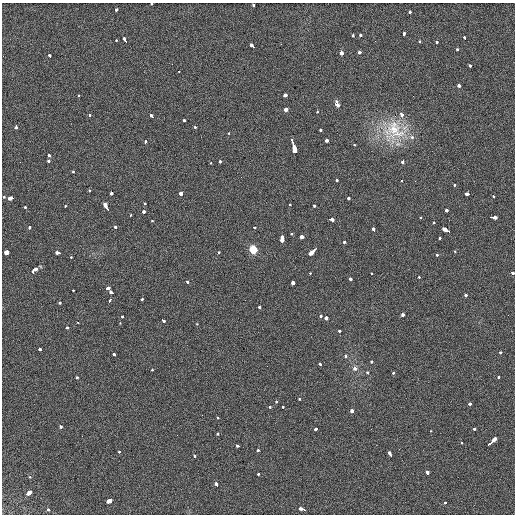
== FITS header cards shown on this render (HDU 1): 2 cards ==
NAXIS1  =                  513 / length of data axis 1
NAXIS2  =                  512 / length of data axis 2

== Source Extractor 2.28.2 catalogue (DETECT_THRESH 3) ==
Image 513 x 512 px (HDU 1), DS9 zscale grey, 1 PNG px = 1 image px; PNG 517 x 516 px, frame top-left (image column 1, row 512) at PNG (2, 3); no overlay
Background 19.8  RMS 5.7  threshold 17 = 3 sigma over >= 5 px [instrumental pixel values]
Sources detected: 158; all 158 listed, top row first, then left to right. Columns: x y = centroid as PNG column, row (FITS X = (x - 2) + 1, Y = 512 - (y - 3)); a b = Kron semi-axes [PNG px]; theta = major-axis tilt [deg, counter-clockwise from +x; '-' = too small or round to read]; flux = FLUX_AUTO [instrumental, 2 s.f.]
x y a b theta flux
152 4 3 2 - 1400
254 5 3 3 - 1600
116 10 4 3 - 1900
410 12 3 3 - 1800
403 34 4 3 - 4400
353 35 3 3 - 3400
360 36 3 3 - 2300
464 38 3 3 - 2100
116 40 3 3 - 1100
125 41 4 3 - 8900
419 42 3 3 - 2000
437 42 3 3 - 1500
252 45 5 3 - 4100
457 49 3 3 - 1800
360 52 4 3 - 3200
341 54 3 3 - 27000
50 56 3 3 - 3300
470 65 3 3 - 2700
178 71 3 2 - 4300
459 85 3 3 - 2700
285 95 3 3 - 12000
78 96 3 3 - 1100
337 104 5 3 - 5300
286 109 3 3 - 18000
317 112 3 2 - 1300
401 114 4 3 - 3200
89 115 3 3 - 1100
152 116 4 3 - 2900
184 120 3 3 - 1800
16 126 4 3 - 17000
195 127 3 3 - 1200
321 130 3 3 - 1900
394 131 37 30 12 19000
228 133 3 3 - 1000
412 137 3 3 - 1000
326 140 3 3 - 4000
292 141 4 2 - 4100
145 142 4 3 - 2000
354 145 3 2 - 1400
294 149 10 3 -81 16000
49 156 4 3 - 2300
48 161 3 3 - 20000
220 161 3 3 - 2000
403 161 3 3 - 2800
210 163 3 2 - 760
73 171 3 3 - 2000
337 180 3 3 - 1300
401 181 3 2 - 830
454 184 3 3 - 1500
89 190 3 2 - 840
112 193 3 3 - 11000
181 193 3 3 - 5300
468 194 4 3 - 8100
493 196 3 2 - 3400
4 197 3 3 - 1200
11 198 5 3 - 9600
349 198 3 3 - 4400
145 204 3 2 - 1100
289 204 3 3 - 1400
65 206 3 2 - 1200
314 206 3 3 - 1700
25 207 3 3 - 1800
106 207 8 3 -61 11000
446 210 3 3 - 1700
143 211 3 3 - 3300
130 215 3 3 - 1200
420 217 3 3 - 1000
493 217 7 3 -6 7800
331 219 4 3 - 7900
152 221 3 3 - 870
434 223 3 3 - 1100
30 227 4 3 - 3100
115 227 3 3 - 2800
254 227 3 3 - 1300
374 230 4 3 - 2800
446 230 8 3 -23 12000
291 234 3 2 - 1000
302 236 3 3 - 22000
440 238 3 3 - 2100
282 240 5 3 - 16000
344 242 3 3 - 1400
253 249 5 5 - 11000
315 249 5 2 - 4600
455 251 3 2 - 1000
6 252 3 3 - 11000
219 252 3 3 - 2900
58 253 5 3 - 5500
311 253 6 3 48 7500
437 255 3 3 - 1600
71 257 2 2 - 1400
35 269 4 3 - 3900
33 272 4 3 - 2000
310 273 2 2 - 2000
372 273 3 2 - 1600
512 273 3 3 - 2100
419 277 2 2 - 3600
350 279 3 3 - 2500
187 282 3 3 - 1800
293 282 3 3 - 6200
107 288 4 3 - 4400
73 290 3 2 - 1300
111 292 4 3 - 2800
465 295 3 3 - 3500
110 300 4 3 - 1700
141 300 3 3 - 1600
60 303 3 3 - 1800
259 307 3 3 - 2200
403 315 3 3 - 1900
122 316 3 3 - 1500
321 316 3 3 - 1600
326 318 3 3 - 13000
163 320 4 3 - 2000
78 323 2 2 - 240
120 323 3 2 - 950
197 324 3 3 - 810
67 328 3 3 - 1500
339 331 3 3 - 1400
40 349 3 3 - 2800
500 353 3 3 - 1600
114 354 3 3 - 3000
346 355 3 3 - 2200
372 361 3 3 - 1500
321 365 3 3 - 5100
355 368 4 3 - 2100
152 370 3 3 - 1700
367 372 3 3 - 1400
393 373 3 3 - 2200
77 377 3 2 - 5700
498 377 3 3 - 1300
299 398 3 3 - 1400
276 401 3 2 - 1400
469 404 4 3 - 3200
270 407 3 3 - 1100
283 407 3 3 - 2000
352 410 3 3 - 8300
218 418 3 2 - 1100
60 426 3 3 - 3900
316 429 4 3 - 2500
474 429 3 3 - 3600
430 431 3 2 - 1200
217 434 3 3 - 1200
82 436 2 2 - 230
492 441 10 3 42 13000
461 443 3 3 - 1800
238 446 3 3 - 1800
258 450 3 3 - 2100
119 451 3 3 - 1600
194 455 3 3 - 1800
390 455 6 3 -62 6200
428 473 4 3 - 11000
258 474 3 3 - 1300
30 477 3 2 - 1300
216 484 4 3 - 3300
28 493 5 3 - 12000
109 501 5 3 - 6800
445 502 3 2 - 2500
302 509 6 3 -18 3600
49 510 3 3 - 3700
At the frame edge (FLAGS 8, measured only in part): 2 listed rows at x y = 152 4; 512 273